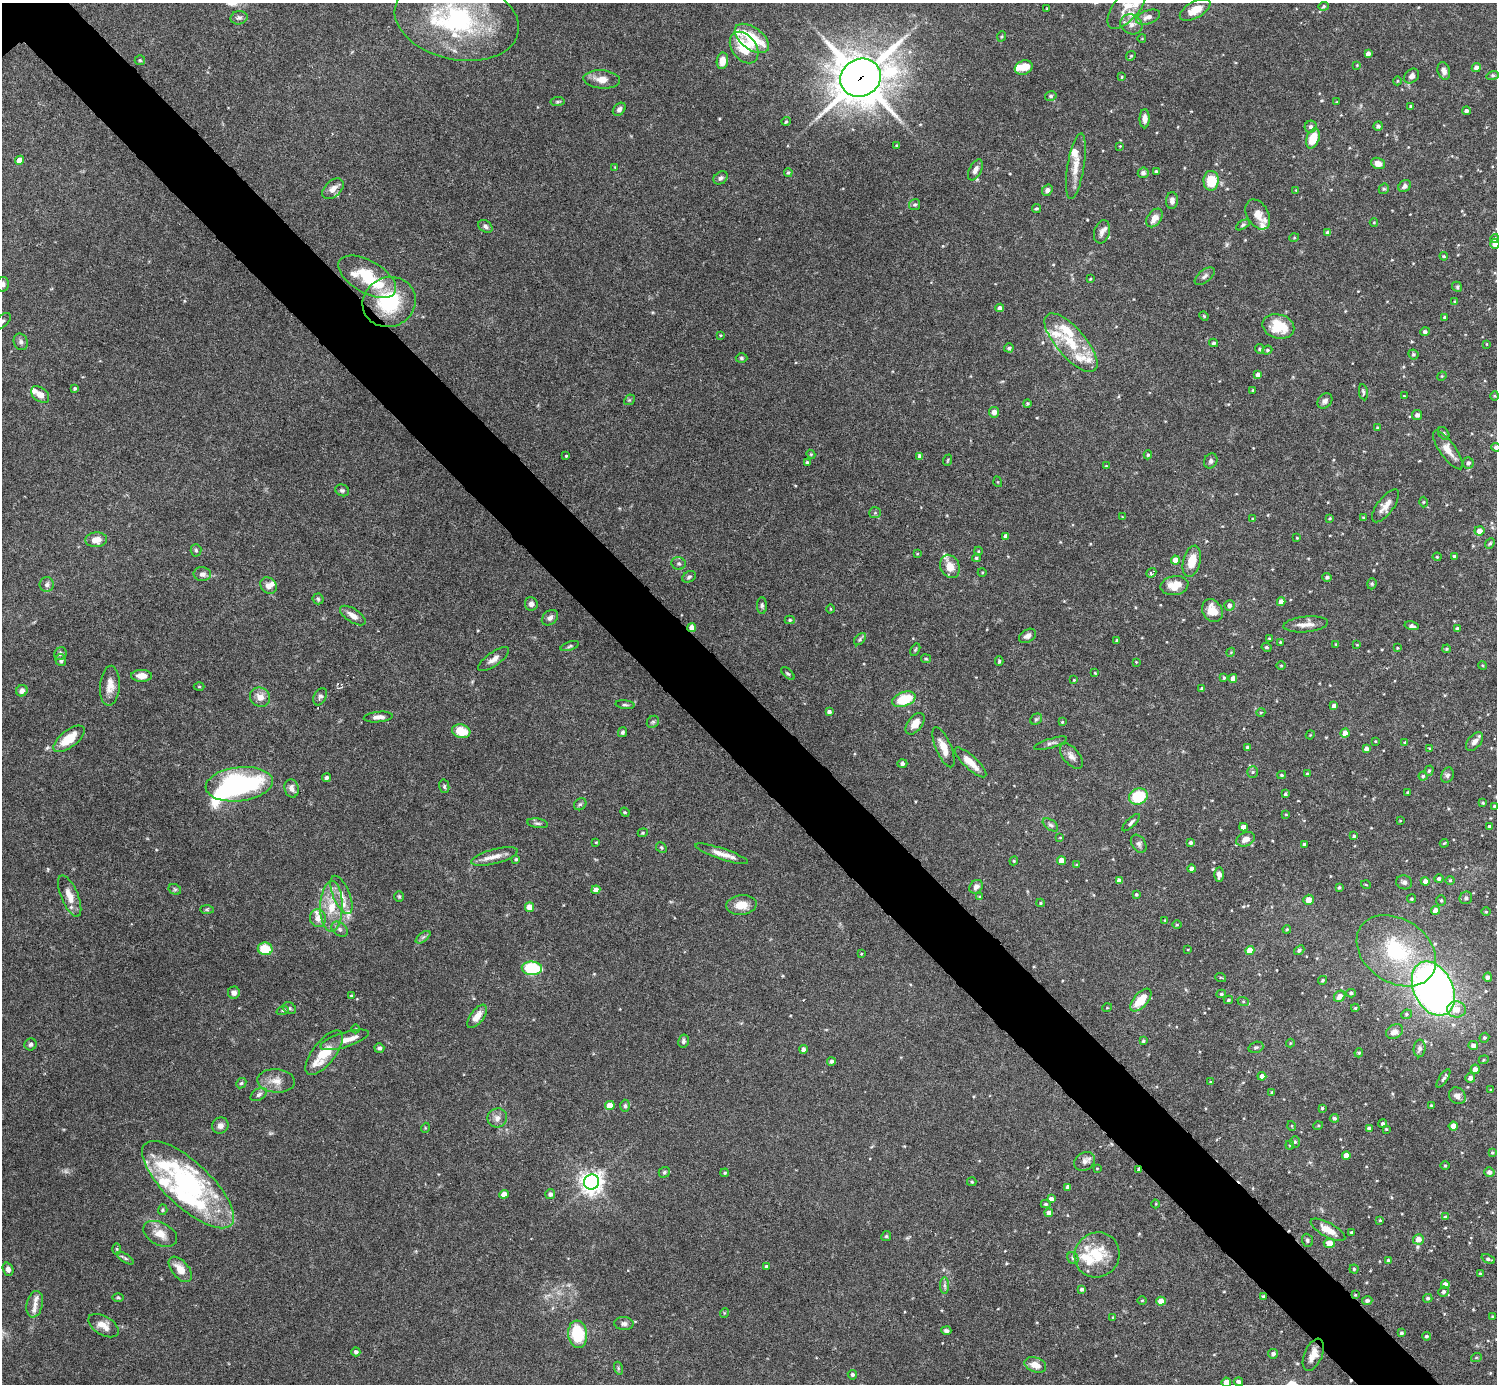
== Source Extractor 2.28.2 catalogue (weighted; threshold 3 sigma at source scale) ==
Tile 6 of 4 x 4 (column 2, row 2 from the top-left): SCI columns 1499-2993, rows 3062-4443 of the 5982 x 5981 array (HDU 1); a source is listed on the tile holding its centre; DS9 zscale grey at full resolution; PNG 1499 x 1386 px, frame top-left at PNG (2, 3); each listed source drawn as its Kron ellipse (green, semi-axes under 4 px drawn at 4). Shown black and unused: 5% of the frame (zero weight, under 4 of 8 exposures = <1% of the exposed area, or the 3 px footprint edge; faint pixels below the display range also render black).
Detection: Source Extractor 2.28.2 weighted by HDU 2 'WHT'; one run over the whole footprint, this tile lists its part. Background 0.0745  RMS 0.0022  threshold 0.00894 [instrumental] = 3 sigma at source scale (4.09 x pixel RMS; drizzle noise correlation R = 1.36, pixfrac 0.8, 0.05/0.05 arcsec/px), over >= 5 px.
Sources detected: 470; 1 too faint to see at this stretch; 3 inside a brighter object's white glare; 3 cosmic-ray / hot-pixel residue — neither listed nor drawn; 26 inside a brighter listed object's ellipse — not listed separately; the other 437 listed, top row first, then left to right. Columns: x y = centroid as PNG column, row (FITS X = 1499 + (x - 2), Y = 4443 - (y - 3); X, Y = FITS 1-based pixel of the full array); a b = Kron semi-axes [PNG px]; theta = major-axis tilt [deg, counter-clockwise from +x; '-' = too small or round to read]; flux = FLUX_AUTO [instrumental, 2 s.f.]
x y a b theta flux
1128 5 28 12 52 3.2
1324 6 5 4 - 0.28
1047 8 3 2 - 0.15
1195 10 17 8 30 3.4
1148 17 12 6 19 1.3
239 18 8 6 12 0.57
457 20 63 40 -12 32
1131 24 11 9 -27 1.5
1002 36 5 3 - 0.22
752 38 20 11 -37 8.3
1142 38 4 3 - 0.14
744 48 17 12 -53 6.1
1368 54 4 4 - 0.85
1131 56 5 4 - 0.25
140 60 5 5 - 0.27
722 61 8 5 81 1.9
1357 65 4 4 - 0.16
1024 68 9 7 22 2.7
1476 68 5 4 - 1.1
1444 71 9 6 -73 0.95
1493 75 6 4 18 0.29
1412 76 8 6 44 0.93
1122 77 4 3 - 0.19
861 78 21 18 28 680
602 79 18 9 -4 2.1
1397 81 4 3 - 0.17
1051 96 6 4 14 0.34
557 102 7 4 7 0.33
1336 102 4 2 - 0.13
1411 106 3 3 - 0.45
619 109 7 5 46 0.69
1466 111 4 4 - 0.66
1145 119 9 5 -90 1.1
786 121 5 4 - 0.25
1378 126 5 4 - 0.48
1311 127 6 6 - 0.66
1313 138 10 6 71 4.4
897 146 3 3 - 0.29
1120 146 3 3 - 0.13
20 160 5 4 - 1.9
1378 163 7 5 -20 1.4
1076 166 33 8 80 2.9
615 167 3 3 - 0.14
975 170 11 6 63 1
1156 171 4 4 - 0.27
788 172 4 4 - 0.26
1143 173 5 5 - 0.67
721 178 8 6 37 0.55
1211 181 10 7 88 6.2
1405 186 7 5 36 0.72
333 189 12 8 44 1.3
1384 189 5 5 - 0.29
1047 190 6 5 - 0.64
1296 190 4 3 - 0.15
1172 201 8 6 88 0.86
915 205 5 5 - 0.35
1036 208 4 4 - 0.34
1258 214 16 10 -60 1.9
1154 218 10 7 54 1.9
1374 222 4 3 - 0.17
1243 225 8 4 30 0.36
485 226 8 5 -35 0.54
1102 232 12 8 73 1.1
1328 233 4 4 - 0.96
1294 238 5 3 - 0.18
1495 239 5 4 - 0.45
1495 244 5 4 - 1.8
1444 256 4 3 - 0.2
1205 276 12 6 39 0.73
367 277 32 16 -30 9.3
1090 279 3 3 - 0.17
3 284 7 6 - 0.61
1457 287 5 4 - 0.28
1455 301 4 3 - 0.18
389 302 27 24 24 13
1000 308 4 4 - 0.91
1204 316 5 4 - 0.23
1445 317 3 3 - 0.4
2 322 11 5 41 0.7
1278 326 16 12 -15 6
1425 332 5 4 - 0.61
720 335 3 3 - 0.19
21 342 8 7 - 0.64
1071 343 36 14 -49 7.8
1214 343 4 3 - 0.38
1486 344 4 2 - 0.12
1009 348 5 4 - 0.37
1260 349 5 4 - 0.34
1267 350 5 4 - 0.3
1413 354 5 5 - 0.37
741 358 6 4 -3 0.33
1258 375 4 4 - 0.78
1442 376 5 4 - 0.19
75 388 3 3 - 0.31
1253 390 3 3 - 0.22
1363 392 8 3 -80 0.32
40 394 10 7 -38 1.5
1404 396 3 3 - 0.16
1495 396 5 3 - 0.2
629 400 6 4 43 0.26
1325 401 8 6 49 0.72
1027 403 4 4 - 0.25
994 412 5 5 - 1
1417 415 5 5 - 0.59
1377 427 3 3 - 0.2
1444 433 7 5 -54 0.42
1496 447 4 4 - 0.61
1448 450 23 8 -54 2.4
811 454 4 4 - 0.23
1148 455 4 4 - 0.32
566 456 3 2 - 0.2
920 456 4 4 - 0.92
948 460 6 3 71 0.19
1211 461 8 6 61 0.58
807 462 3 3 - 0.3
1468 463 6 5 - 0.62
1106 466 3 3 - 0.16
998 482 5 3 - 0.17
342 490 7 5 -24 0.41
1423 502 5 3 - 0.18
1385 506 19 8 53 1.8
875 513 6 5 - 0.32
1123 517 4 3 - 0.16
1330 518 4 3 - 0.23
1364 518 3 3 - 0.33
1253 519 4 2 - 0.16
1479 531 5 4 - 1.5
1006 536 4 4 - 0.87
1297 538 3 3 - 0.15
96 540 11 7 3 1.7
1490 543 6 4 47 0.33
196 550 6 5 - 0.36
978 551 4 3 - 0.16
917 554 4 3 - 0.15
1454 556 3 3 - 0.32
1437 557 4 4 - 0.21
976 558 4 3 - 0.27
1175 560 4 4 - 2.5
1192 561 16 8 76 3.4
679 563 7 6 - 0.5
950 566 12 9 -66 2.4
982 572 4 3 - 0.18
1151 573 5 3 - 0.82
202 574 9 7 -6 0.85
689 577 7 5 28 0.42
1327 577 4 4 - 0.45
1372 584 6 4 72 0.27
47 585 7 7 - 0.6
269 586 9 7 -45 1.1
1174 586 14 9 11 3
318 599 5 5 - 0.31
1281 602 4 4 - 1.3
531 604 7 6 - 0.85
762 605 8 5 -89 0.42
1229 605 5 5 - 0.76
830 609 4 3 - 0.15
1212 611 12 9 -58 2.7
353 615 15 6 -33 1.5
550 618 9 6 40 0.72
790 620 5 4 - 0.28
1306 624 22 8 6 1.8
1412 626 7 4 -14 0.57
692 628 4 4 - 1.7
1457 628 3 3 - 0.36
1027 636 9 6 30 0.89
1269 638 3 3 - 0.16
860 639 7 4 47 0.38
1117 640 3 3 - 0.34
1280 642 3 3 - 0.16
1336 644 4 3 - 0.17
1357 645 4 2 - 0.12
570 646 10 4 19 0.34
1266 647 5 4 - 0.35
1397 648 4 3 - 0.18
1447 649 4 3 - 0.24
915 650 6 4 59 0.27
1231 652 4 3 - 0.17
60 654 6 6 - 0.43
494 659 18 7 36 1.4
926 659 5 4 - 0.24
61 660 6 5 - 0.53
999 661 4 3 - 0.27
1136 662 2 2 - 0.13
1482 665 4 3 - 0.19
1281 666 5 3 - 0.2
1095 673 4 3 - 0.15
788 674 8 4 -41 0.34
141 676 10 6 0 1.7
1224 678 4 3 - 0.27
1233 678 4 4 - 1.1
1074 680 3 2 - 0.16
110 686 20 10 86 2.2
199 686 5 3 - 0.18
1202 688 4 4 - 0.28
22 691 6 5 - 1.2
260 697 10 9 - 1.7
320 697 9 6 63 0.55
904 699 12 7 18 6.5
625 705 9 3 -6 0.37
1334 706 4 4 - 0.83
829 712 4 3 - 0.54
1261 712 5 3 - 0.19
378 717 14 5 5 1
1036 719 6 5 - 0.31
653 722 7 5 44 0.39
1062 722 3 3 - 0.19
915 724 12 7 53 2
461 731 9 6 -16 4
622 732 5 4 - 0.46
1345 733 4 4 - 2
1310 735 4 3 - 0.17
69 739 18 8 38 5
1375 741 3 3 - 0.15
1405 742 3 3 - 0.21
1474 742 11 6 49 1
1051 743 17 4 18 0.71
943 747 21 7 -67 2.5
1247 747 3 3 - 0.41
1366 748 4 3 - 0.74
1430 749 4 3 - 0.23
1071 756 15 8 -51 1.2
970 762 21 6 -43 2.7
902 763 5 4 - 0.54
1429 771 5 4 - 0.3
1253 772 5 5 - 0.33
1307 774 3 3 - 0.29
1282 775 4 3 - 0.29
1447 775 8 6 67 0.56
1423 776 4 4 - 0.32
327 778 5 4 - 0.45
239 784 34 17 7 32
444 786 7 5 -77 0.37
292 788 9 7 -74 1
1408 792 3 3 - 0.36
1285 794 3 3 - 0.32
1138 796 9 8 - 7.9
1483 803 3 3 - 0.22
580 804 7 5 42 0.38
1494 806 3 3 - 0.27
625 812 5 4 - 0.25
1286 814 4 2 - 0.17
1400 821 4 2 - 0.13
538 823 10 4 -9 0.5
1131 823 11 4 44 0.55
1050 825 9 5 -36 0.53
1243 827 4 4 - 1.7
1490 827 4 4 - 0.67
643 833 5 4 - 0.26
1354 836 3 3 - 0.33
1060 838 4 3 - 0.19
1246 839 9 7 24 1.3
596 842 4 3 - 0.18
1191 843 4 4 - 0.5
1444 843 4 3 - 0.2
1139 844 10 6 -57 0.65
1304 844 3 3 - 0.31
661 848 6 5 - 0.29
722 854 28 5 -19 2
494 857 24 7 15 1.9
516 859 3 3 - 0.24
1014 861 4 4 - 0.21
1061 861 4 4 - 2.8
1077 865 4 3 - 0.33
1192 869 4 4 - 1.2
1219 875 7 5 -90 1
1439 879 4 4 - 0.52
1119 880 4 4 - 0.77
1450 880 4 4 - 0.23
1425 881 4 4 - 1
1404 882 8 7 - 0.67
1366 885 5 3 - 0.18
976 887 7 6 - 0.82
1339 887 3 3 - 0.33
175 889 7 5 -29 0.34
596 890 4 4 - 1.2
1136 894 4 4 - 0.29
341 895 20 8 -68 2.2
70 896 22 8 -67 2.4
399 896 5 4 - 0.29
980 897 4 3 - 0.32
1466 898 6 6 - 0.66
1412 899 4 4 - 0.31
1308 900 5 5 - 1.6
1441 900 5 4 - 0.28
1041 903 4 4 - 0.25
741 905 15 10 5 2.5
331 906 25 11 88 5.2
530 907 4 4 - 2.1
207 909 7 4 -1 0.29
1436 910 4 4 - 1.8
1486 912 4 3 - 0.19
318 918 9 8 - 1.7
1165 920 4 4 - 0.18
1177 925 4 3 - 0.2
340 929 9 6 -40 0.66
1287 929 4 3 - 0.21
423 937 8 4 36 0.43
265 949 7 6 - 5.1
1188 949 3 2 - 0.13
1250 950 4 4 - 3.6
1299 950 6 4 39 0.43
1396 951 43 31 -35 18
861 954 3 3 - 0.19
532 968 10 6 -4 11
1488 977 4 4 - 0.69
1221 978 5 3 - 0.19
1323 980 5 4 - 0.27
1433 989 29 19 -64 120
234 993 6 6 - 0.86
1351 993 4 4 - 0.4
1221 994 5 4 - 0.31
351 996 3 3 - 0.2
1340 996 6 5 - 1.5
1141 1000 14 7 49 4.4
1228 1000 4 3 - 0.29
1243 1001 6 4 -19 0.25
289 1008 7 5 -34 0.39
1107 1008 5 3 - 0.17
1355 1008 4 4 - 0.25
1457 1009 9 8 - 2
283 1010 6 4 18 0.3
1406 1014 5 4 - 0.3
477 1016 14 6 53 1.8
356 1029 4 3 - 0.15
1395 1032 9 6 28 1
1484 1038 5 4 - 0.32
345 1040 25 7 17 2
683 1041 6 5 - 0.47
1143 1041 4 3 - 0.29
1290 1043 4 4 - 0.2
31 1044 6 6 - 0.48
1473 1045 5 4 - 1
1256 1047 7 5 18 0.38
379 1048 5 5 - 0.45
1419 1048 9 6 87 0.54
803 1049 4 4 - 0.63
324 1053 27 11 52 4.7
1359 1053 5 4 - 0.29
1484 1060 5 4 - 0.22
831 1061 4 4 - 0.57
1475 1069 4 4 - 1.1
1262 1076 4 4 - 0.92
1443 1078 11 4 57 0.52
1470 1078 5 4 - 0.97
276 1081 19 11 -3 2.3
1210 1082 3 3 - 0.14
241 1083 6 4 43 0.32
1491 1090 4 3 - 0.17
1272 1092 4 3 - 0.27
259 1094 9 5 32 0.61
1457 1096 9 7 -47 0.91
610 1105 5 4 - 2.6
1431 1105 4 3 - 0.21
625 1106 6 4 -88 0.42
1322 1108 3 3 - 0.24
497 1118 10 9 - 1.1
1334 1118 4 4 - 0.45
1383 1124 4 4 - 0.43
220 1126 8 8 - 0.95
1292 1126 5 3 - 0.19
1318 1126 5 3 - 0.2
1453 1126 4 4 - 2.2
425 1128 5 3 - 0.18
1369 1128 4 3 - 0.64
1386 1129 4 4 - 0.2
1295 1142 6 5 - 0.33
1290 1145 4 4 - 0.21
1492 1153 4 3 - 0.24
1346 1156 4 4 - 2
1085 1161 11 8 33 1
1445 1166 5 3 - 0.2
1097 1168 4 2 - 0.13
1139 1169 4 3 - 0.59
664 1172 6 5 - 0.39
1489 1172 5 4 - 0.81
725 1173 4 3 - 0.27
592 1182 7 7 - 140
972 1182 5 4 - 0.26
188 1185 59 22 -43 41
1068 1187 4 4 - 0.82
504 1194 4 4 - 2.3
550 1194 5 5 - 0.68
1051 1199 4 4 - 1
1046 1204 5 4 - 0.32
1156 1204 4 3 - 0.16
163 1210 5 4 - 0.29
1049 1213 4 4 - 1
1445 1217 4 4 - 0.35
1380 1220 3 3 - 0.21
1328 1230 19 7 -29 2.7
1352 1232 4 3 - 0.37
160 1234 18 11 -27 2.5
886 1236 5 4 - 0.3
1418 1239 5 5 - 1.7
1307 1240 6 5 - 0.44
1329 1243 6 4 -5 2.5
117 1249 6 4 -89 0.25
1097 1255 23 22 - 7.3
125 1258 9 4 -32 0.4
1073 1258 6 5 - 0.36
1488 1259 7 4 -24 0.51
1388 1261 4 4 - 0.49
766 1266 4 4 - 0.36
8 1269 7 5 -70 0.77
180 1269 15 8 -50 2.5
1354 1269 4 4 - 0.26
1480 1274 3 3 - 0.25
944 1285 8 4 -89 0.49
1445 1285 4 4 - 1.3
1082 1289 4 4 - 0.48
1444 1292 5 5 - 0.55
1355 1295 3 2 - 0.16
1263 1296 3 3 - 0.26
118 1297 5 3 - 0.22
1428 1298 4 4 - 0.37
1142 1300 5 3 - 0.16
1367 1300 5 4 - 0.5
1161 1301 4 4 - 2.5
35 1304 13 8 78 1.2
724 1313 5 3 - 0.18
1113 1317 4 3 - 0.14
1492 1317 4 4 - 0.18
624 1324 10 6 -3 0.69
103 1326 17 9 -30 1.9
946 1331 5 4 - 0.49
1402 1333 3 3 - 0.37
578 1334 14 9 -83 8.4
1426 1336 4 3 - 0.32
356 1352 4 4 - 0.72
1273 1354 5 4 - 0.58
1313 1355 17 9 66 2
1476 1358 5 3 - 0.19
1035 1365 11 7 -19 2.1
618 1368 6 4 -72 0.28
852 1375 5 4 - 0.42
1226 1382 5 4 - 2.1
1238 1382 5 4 - 0.64
Overlapping masked pixels (flux is a lower limit): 4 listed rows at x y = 861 78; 692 628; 1139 1169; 1355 1295
Isophote crosses this tile's border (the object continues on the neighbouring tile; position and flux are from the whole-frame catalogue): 7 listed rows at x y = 1128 5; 457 20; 1495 244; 3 284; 2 322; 1496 447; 1226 1382